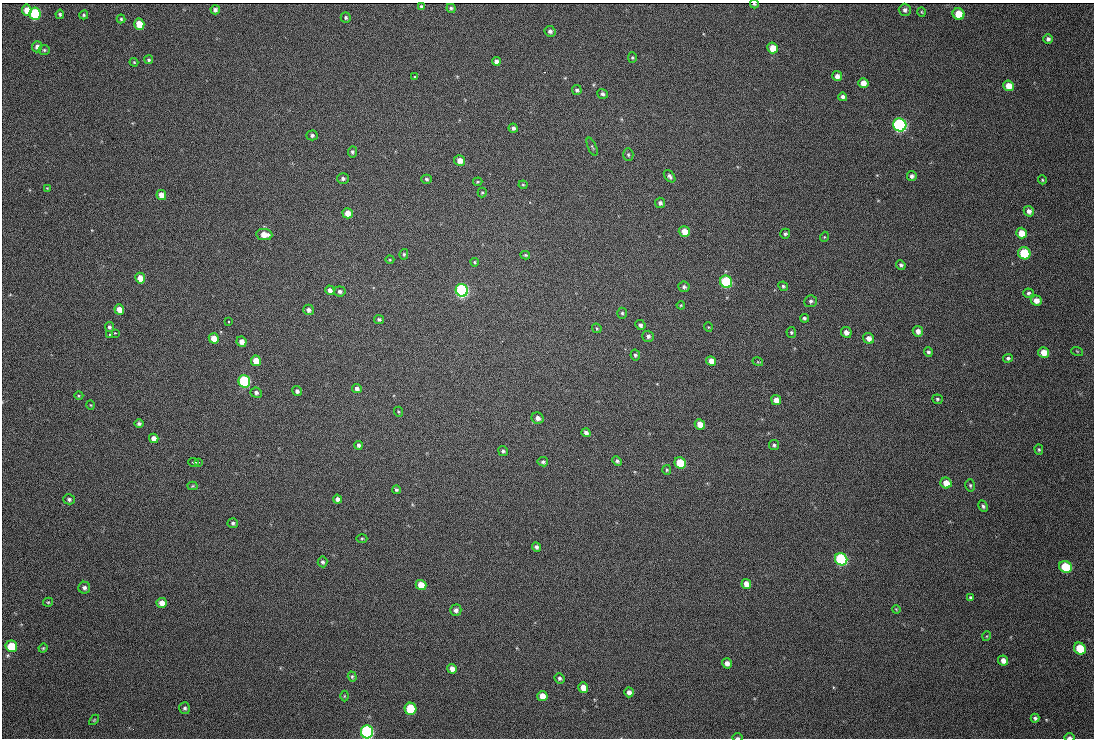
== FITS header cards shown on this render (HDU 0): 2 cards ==
NAXIS1  =                 1092 /fastest changing axis
NAXIS2  =                  736 /next to fastest changing axis

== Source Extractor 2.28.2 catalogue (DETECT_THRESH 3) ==
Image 1092 x 736 px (HDU 0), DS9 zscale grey, 1 PNG px = 1 image px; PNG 1096 x 740 px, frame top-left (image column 1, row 736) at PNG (2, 3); each listed source drawn as its Kron ellipse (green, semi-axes under 4 px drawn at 4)
Background 196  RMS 24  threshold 72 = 3 sigma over >= 5 px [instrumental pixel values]
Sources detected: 164; all 164 listed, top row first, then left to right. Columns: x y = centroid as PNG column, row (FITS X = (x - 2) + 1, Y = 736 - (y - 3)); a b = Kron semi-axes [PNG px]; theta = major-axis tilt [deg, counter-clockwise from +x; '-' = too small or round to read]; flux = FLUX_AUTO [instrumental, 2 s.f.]
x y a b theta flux
754 4 4 3 - 2200
421 6 4 3 - 3000
451 8 4 4 - 3100
27 10 5 5 - 19000
215 10 4 4 - 4800
905 10 6 6 - 4200
922 12 5 3 - 1400
35 14 6 5 - 120000
60 14 4 4 - 2600
959 14 6 5 - 33000
84 15 4 4 - 2300
346 18 5 5 - 2900
121 19 4 4 - 2000
139 24 5 5 - 33000
550 31 6 5 - 4900
1048 39 5 5 - 4200
37 47 5 5 - 7200
773 48 5 5 - 20000
44 50 5 5 - 2500
632 58 5 4 - 1900
149 60 4 4 - 2600
496 61 4 4 - 5600
134 62 4 3 - 1600
414 76 3 2 - 1800
837 76 5 5 - 8100
863 83 5 5 - 13000
1009 86 5 5 - 18000
577 90 5 5 - 3500
603 94 5 4 - 3700
843 97 4 4 - 5100
900 125 7 6 - 340000
513 128 5 4 - 5000
312 135 5 5 - 4000
592 147 10 3 -66 2300
352 152 5 4 - 3200
628 155 6 5 - 3000
460 160 5 5 - 11000
670 176 7 4 -50 4500
912 176 5 4 - 5000
343 178 6 5 - 4200
426 179 5 4 - 2900
1042 180 4 4 - 1800
478 182 4 3 - 1800
523 185 4 4 - 1800
47 188 3 3 - 1100
482 192 5 4 - 1800
161 195 5 4 - 16000
660 203 5 5 - 4400
1029 211 5 5 - 7000
348 213 5 5 - 17000
684 232 6 5 - 16000
1021 233 5 5 - 20000
264 234 8 5 -8 20000
785 234 5 5 - 3000
824 237 5 3 - 1400
1024 253 6 6 - 96000
404 254 5 4 - 2500
525 255 5 3 - 2200
390 260 4 3 - 1300
475 262 4 3 - 1900
901 265 5 4 - 3300
140 278 5 5 - 18000
726 282 6 6 - 150000
783 286 5 4 - 3000
684 287 6 5 - 4000
330 290 5 4 - 8200
462 290 6 6 - 380000
340 291 6 5 - 4500
1028 293 5 4 - 3000
1036 300 5 5 - 11000
811 301 6 6 - 4200
681 305 4 4 - 1600
119 309 5 4 - 17000
308 310 5 5 - 5800
622 313 5 5 - 2500
804 318 4 4 - 2600
379 319 5 4 - 3400
229 322 3 2 - 2000
640 325 5 4 - 4300
109 327 5 4 - 3500
708 327 5 3 - 1300
597 328 5 3 - 1600
918 331 5 5 - 8400
791 332 5 5 - 2300
846 332 5 5 - 8500
115 333 3 2 - 2700
109 334 3 2 - 1500
648 336 6 5 - 4400
214 338 5 5 - 18000
868 338 6 5 - 9700
241 342 5 5 - 10000
1077 351 6 3 -19 1400
928 352 4 4 - 3400
1044 352 5 5 - 20000
635 355 6 4 -78 3000
1008 358 5 4 - 2900
256 361 5 5 - 21000
711 361 5 4 - 14000
758 362 5 3 - 1400
244 381 6 6 - 190000
357 388 5 4 - 4900
297 391 5 4 - 4500
256 393 5 5 - 4600
79 396 4 3 - 1500
937 399 5 4 - 2500
776 400 5 5 - 14000
91 405 5 3 - 1400
399 412 5 3 - 1600
538 418 6 5 - 7200
139 424 4 4 - 3700
700 424 5 5 - 19000
586 433 5 4 - 4600
154 438 5 4 - 11000
358 445 4 4 - 3900
774 445 5 5 - 3200
1039 450 5 4 - 2200
503 451 5 4 - 3100
617 461 5 4 - 3600
193 462 5 2 - 2800
199 462 3 2 - 1900
543 462 5 4 - 3300
680 463 6 5 - 59000
667 470 5 4 - 1900
946 483 6 5 - 20000
970 485 6 4 -75 2700
193 486 5 4 - 1800
396 490 4 4 - 2800
69 499 6 5 - 3800
337 499 4 4 - 5800
983 506 6 4 -62 3300
233 523 5 5 - 3000
362 538 5 3 - 1900
536 547 5 4 - 4300
841 559 6 6 - 230000
322 562 5 5 - 3100
1066 567 6 5 - 76000
746 584 5 4 - 15000
421 585 5 5 - 26000
84 588 6 6 - 4700
971 597 3 3 - 2400
48 602 5 4 - 1900
162 603 5 5 - 12000
896 609 4 3 - 1300
456 610 5 5 - 4900
987 636 5 3 - 1300
11 646 6 6 - 49000
43 648 4 4 - 1900
1080 649 6 5 - 56000
1003 660 5 4 - 11000
727 663 5 5 - 8000
452 669 5 4 - 9100
352 677 5 4 - 2100
559 678 5 5 - 3700
583 688 5 5 - 15000
629 692 5 4 - 6000
344 696 5 3 - 1400
542 696 5 5 - 16000
185 708 6 5 - 3400
410 709 6 6 - 83000
1035 718 4 3 - 3200
94 720 6 3 45 1700
367 732 6 6 - 380000
1069 737 5 3 - 4300
737 738 5 3 - 2300
At the frame edge (FLAGS 8, measured only in part): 4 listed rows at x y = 754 4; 367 732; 1069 737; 737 738